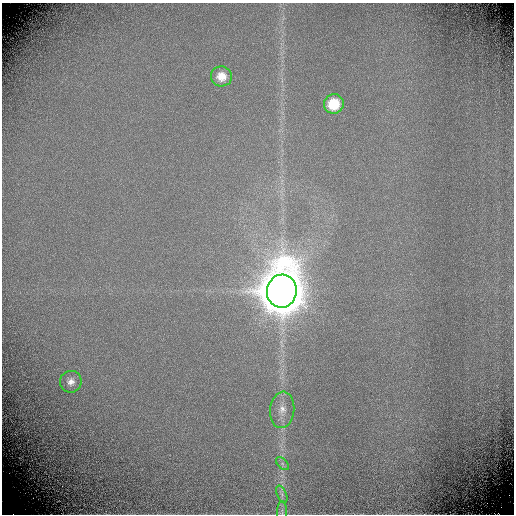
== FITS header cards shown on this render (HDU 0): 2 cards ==
NAXIS1  =                  512 / Required FITS header
NAXIS2  =                  512 / Required FITS header

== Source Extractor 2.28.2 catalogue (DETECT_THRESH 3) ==
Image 512 x 512 px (HDU 0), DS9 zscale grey, 1 PNG px = 1 image px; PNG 516 x 516 px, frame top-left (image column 1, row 512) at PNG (2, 3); each listed source drawn as its Kron ellipse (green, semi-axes under 4 px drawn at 4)
Background -0.945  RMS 0.49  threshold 1.48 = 3 sigma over >= 5 px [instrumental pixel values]
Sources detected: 8; all 8 listed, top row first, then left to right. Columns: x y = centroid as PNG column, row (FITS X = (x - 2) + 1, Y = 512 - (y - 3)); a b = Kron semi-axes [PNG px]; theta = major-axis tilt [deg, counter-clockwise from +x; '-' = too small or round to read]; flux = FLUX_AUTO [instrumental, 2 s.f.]
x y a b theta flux
221 76 10 10 - 470
334 104 10 9 - 1100
282 291 16 15 - 220000
71 382 11 10 - 250
282 410 18 12 84 430
282 464 8 5 -45 87
282 494 9 4 -68 110
282 512 11 5 -90 94
At the frame edge (FLAGS 8, measured only in part): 1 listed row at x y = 282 512